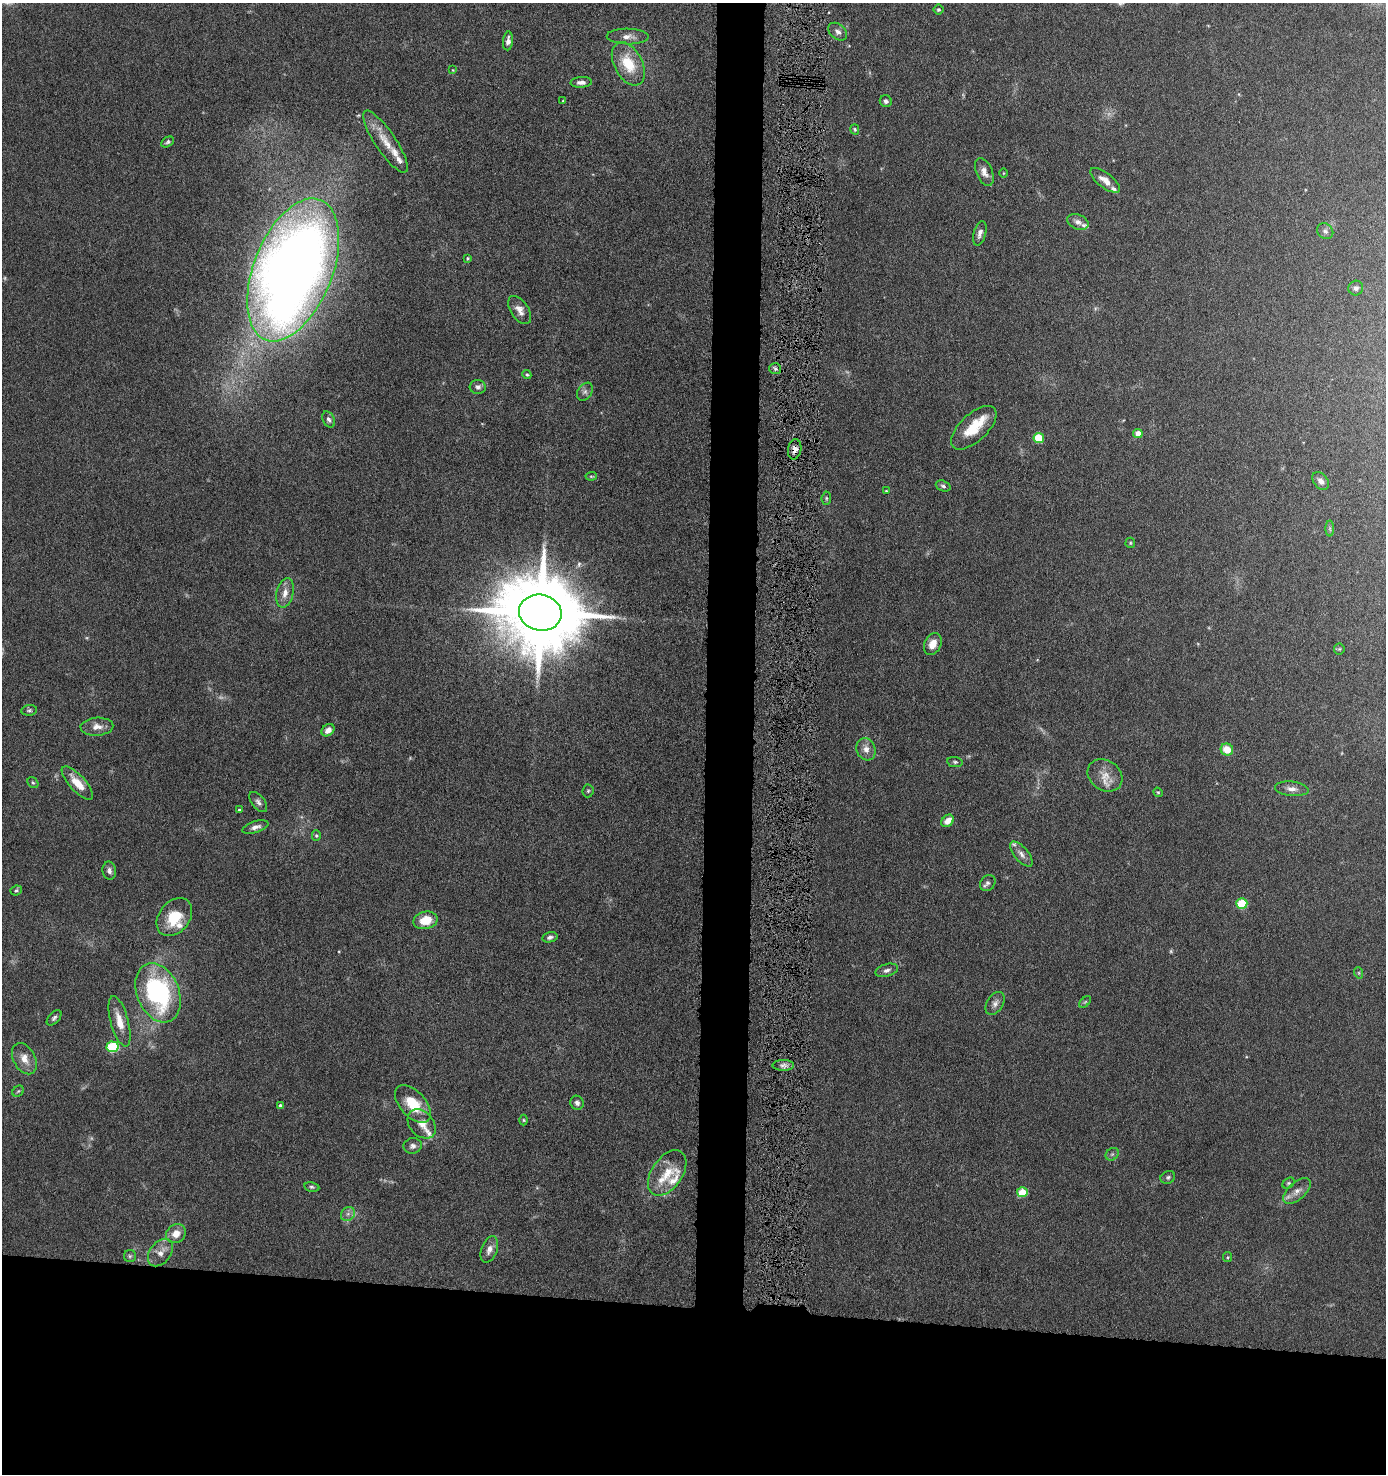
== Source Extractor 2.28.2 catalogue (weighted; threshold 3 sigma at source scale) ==
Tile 8 of 3 x 3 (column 2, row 3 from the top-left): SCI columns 1495-2878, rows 5-1476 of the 4507 x 4427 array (HDU 1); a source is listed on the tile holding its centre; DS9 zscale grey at full resolution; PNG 1388 x 1476 px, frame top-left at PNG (2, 3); each listed source drawn as its Kron ellipse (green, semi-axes under 4 px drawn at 4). Shown black and unused: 15% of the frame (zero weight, under 6 of 11 exposures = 3% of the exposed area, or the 3 px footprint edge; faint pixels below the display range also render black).
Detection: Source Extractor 2.28.2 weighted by HDU 2 'WHT'; one run over the whole footprint, this tile lists its part. Background 0.0677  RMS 0.0054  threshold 0.022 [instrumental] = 3 sigma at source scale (4.09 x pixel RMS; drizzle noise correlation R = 1.36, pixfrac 0.8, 0.05/0.05 arcsec/px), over >= 5 px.
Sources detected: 113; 5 too faint to see at this stretch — neither listed nor drawn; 11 inside a brighter listed object's ellipse — not listed separately; the other 97 listed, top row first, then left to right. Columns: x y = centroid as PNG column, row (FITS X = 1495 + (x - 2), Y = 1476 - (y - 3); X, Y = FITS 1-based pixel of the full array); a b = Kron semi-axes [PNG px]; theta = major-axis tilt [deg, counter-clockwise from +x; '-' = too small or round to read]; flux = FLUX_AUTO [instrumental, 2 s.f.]
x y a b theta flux
939 10 5 5 - 1.1
838 32 10 7 -42 2.3
628 36 21 8 -1 4.1
508 41 9 5 85 2.5
628 64 23 14 -62 17
453 70 4 4 - 0.38
581 82 10 5 3 2.3
563 101 3 3 - 0.39
886 101 6 5 - 1.4
855 129 5 4 - 0.82
168 142 7 5 29 1
385 142 37 10 -56 11
984 172 15 8 -66 3.8
1003 173 4 3 - 0.42
1105 180 18 7 -37 5.1
1078 222 11 7 -23 2.5
1325 231 9 7 -42 1.7
980 233 12 6 75 2.4
467 258 4 3 - 0.63
293 270 75 39 68 750
1356 288 7 7 - 1.5
520 310 16 9 -56 3.9
775 369 6 5 - 1.2
527 375 5 4 - 0.84
478 387 8 7 - 1.9
585 392 10 7 56 1.8
329 419 8 5 -63 1.5
974 428 28 13 43 14
1138 433 4 4 - 5.6
1039 438 5 5 - 20
795 449 10 6 81 3.3
591 476 5 4 - 0.61
1321 481 10 7 -53 2.6
943 486 7 5 -21 1.2
886 491 3 3 - 0.47
826 498 6 4 84 0.83
1330 528 8 4 90 0.92
1130 543 5 5 - 0.66
285 593 15 8 78 4.6
540 613 21 18 -11 8000
933 644 11 8 66 5.2
1339 649 5 5 - 0.77
29 710 8 5 7 1.1
97 727 16 9 3 4.1
328 730 7 5 39 3
866 749 11 9 -70 3.6
1227 749 6 6 - 8.8
955 762 8 5 -9 1
1105 775 18 15 -35 7.4
33 783 6 5 - 0.78
77 783 21 8 -48 8.8
1292 789 17 7 -6 3.3
588 791 6 5 - 0.93
1158 792 5 4 - 0.57
258 802 12 6 -51 1.9
239 810 4 3 - 0.89
948 821 7 5 44 5.2
255 827 13 5 17 2.5
316 835 5 4 - 0.75
1021 854 15 7 -49 3.1
109 871 9 6 -81 2
988 883 8 7 - 1.6
16 890 6 5 - 0.97
1242 903 5 5 - 23
174 917 21 15 51 16
425 920 12 8 14 10
550 937 8 5 13 1.5
887 970 12 6 16 2
1359 973 6 3 -72 0.59
158 993 31 21 -67 74
1085 1002 7 4 44 0.77
995 1003 12 8 58 2.6
54 1018 9 5 46 1.3
119 1021 26 9 -75 7.6
112 1047 6 5 - 39
24 1059 17 11 -61 5.8
783 1065 10 5 0 2.1
18 1091 6 5 - 0.77
577 1103 7 6 - 1.8
413 1104 22 12 -48 15
280 1106 4 4 - 1.5
524 1120 5 3 - 0.51
422 1124 16 12 -49 5.8
413 1146 9 7 11 2.1
1112 1154 7 5 43 1.1
667 1173 25 15 55 12
1168 1177 7 6 - 1.2
1288 1183 7 5 40 0.83
312 1187 7 5 -11 0.97
1297 1191 16 8 41 4.2
1022 1192 5 5 - 15
348 1214 7 6 - 1.8
176 1234 10 9 - 5.6
489 1249 13 8 69 3.5
160 1253 15 10 51 4.9
130 1256 6 6 - 1
1228 1257 5 4 - 0.58
Overlapping masked pixels (flux is a lower limit): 1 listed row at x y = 795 449